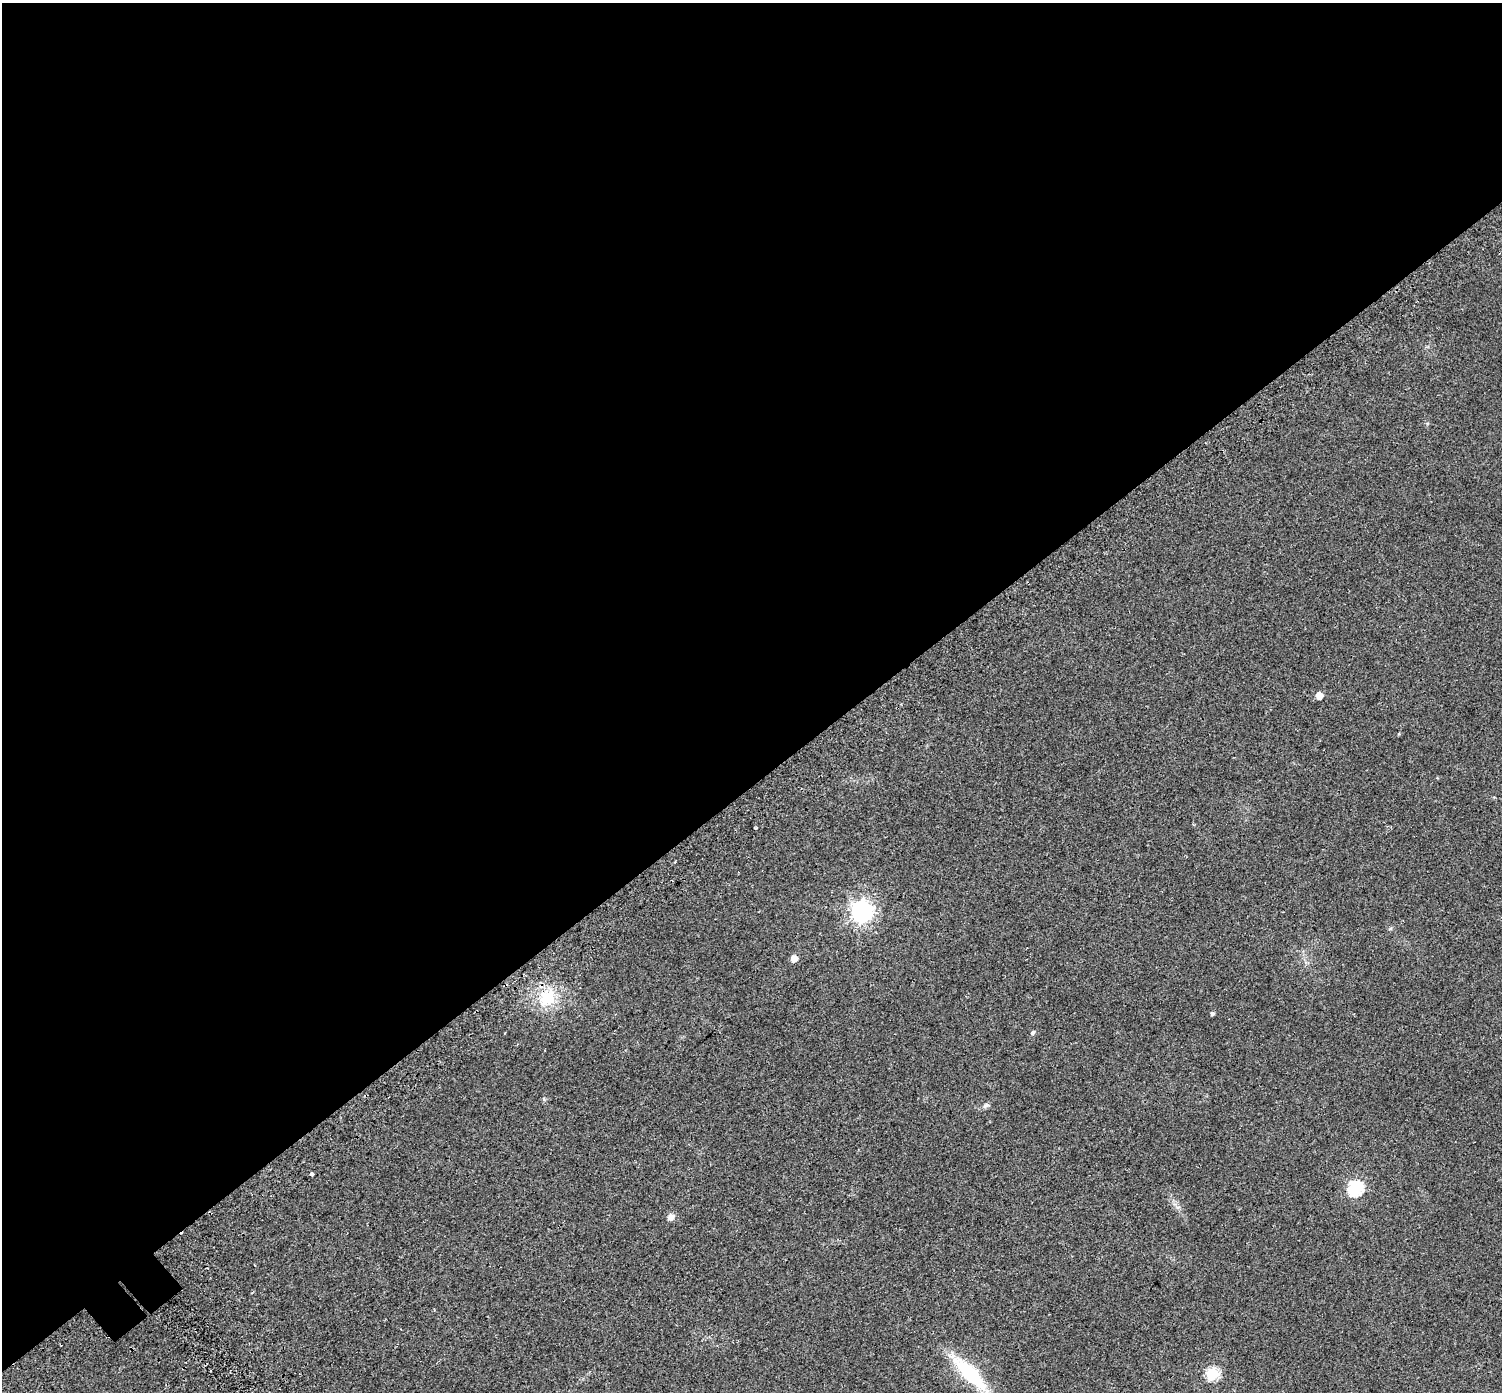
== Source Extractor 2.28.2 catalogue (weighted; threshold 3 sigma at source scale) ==
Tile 2 of 4 x 4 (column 2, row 1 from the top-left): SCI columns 1567-3066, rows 4461-5850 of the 6126 x 6079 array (HDU 1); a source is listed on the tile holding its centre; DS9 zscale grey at full resolution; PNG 1504 x 1394 px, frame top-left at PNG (2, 3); no overlay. Shown black and unused: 57% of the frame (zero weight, under 2 of 3 exposures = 4% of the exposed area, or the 3 px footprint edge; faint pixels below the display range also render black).
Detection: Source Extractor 2.28.2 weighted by HDU 2 'WHT'; one run over the whole footprint, this tile lists its part. Background 0.0555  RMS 0.011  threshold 0.0511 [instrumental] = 3 sigma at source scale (4.5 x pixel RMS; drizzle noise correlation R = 1.50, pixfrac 1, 0.0396/0.0396 arcsec/px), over >= 5 px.
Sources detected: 12; all 12 listed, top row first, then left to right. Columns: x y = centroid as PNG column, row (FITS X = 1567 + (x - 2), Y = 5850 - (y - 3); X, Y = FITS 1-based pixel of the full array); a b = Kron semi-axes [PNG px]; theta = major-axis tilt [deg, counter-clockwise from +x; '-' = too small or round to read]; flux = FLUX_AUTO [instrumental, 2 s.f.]
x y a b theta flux
1319 695 5 5 - 12
862 911 8 8 - 640
794 958 5 5 - 10
547 998 22 19 57 39
1212 1013 5 4 - 2.3
1033 1032 6 5 - 2
986 1105 9 6 24 3.1
312 1174 3 3 - 27
1355 1188 7 7 - 170
671 1217 7 6 - 6.1
969 1373 48 15 -45 73
1212 1374 6 6 - 100
Isophote crosses this tile's border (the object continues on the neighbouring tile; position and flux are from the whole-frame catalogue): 1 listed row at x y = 969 1373